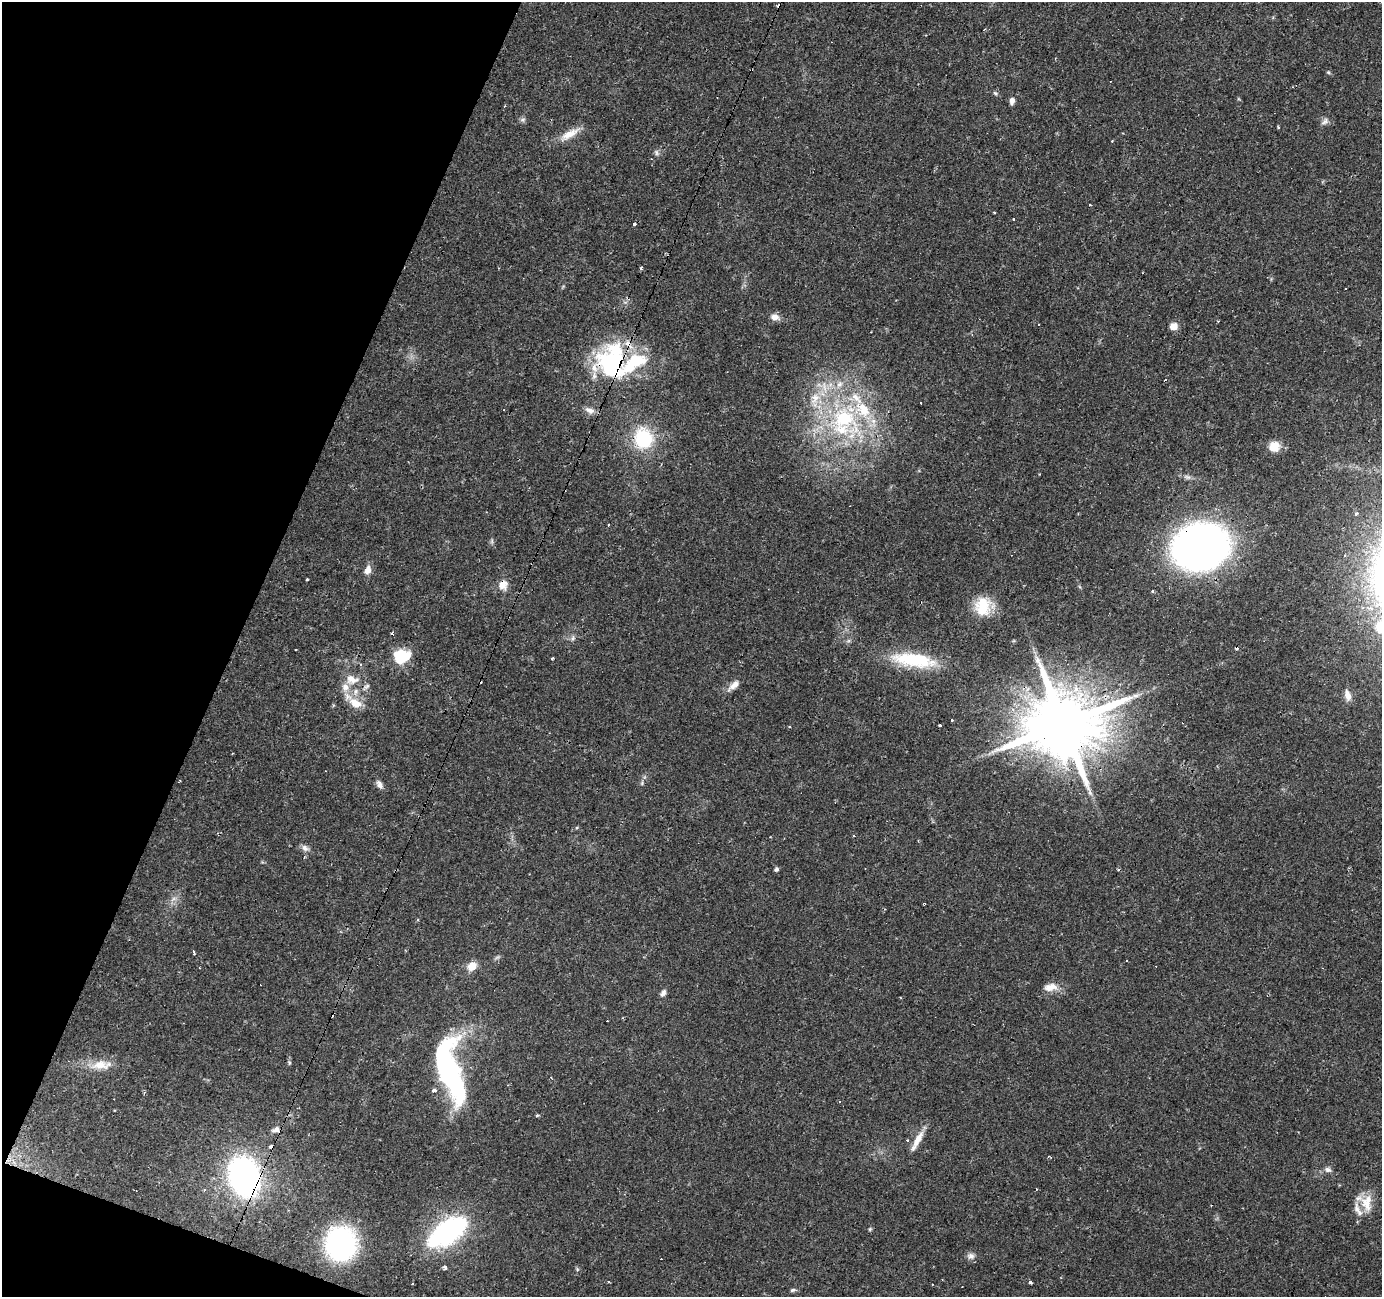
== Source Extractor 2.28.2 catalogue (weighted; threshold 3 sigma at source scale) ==
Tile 9 of 4 x 4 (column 1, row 3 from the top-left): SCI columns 1-1380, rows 1502-2796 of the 5523 x 5658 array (HDU 1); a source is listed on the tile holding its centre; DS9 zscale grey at full resolution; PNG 1384 x 1299 px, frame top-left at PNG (2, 2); no overlay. Shown black and unused: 18% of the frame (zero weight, under 2 of 3 exposures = <1% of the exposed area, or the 3 px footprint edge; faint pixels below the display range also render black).
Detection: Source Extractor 2.28.2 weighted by HDU 2 'WHT'; one run over the whole footprint, this tile lists its part. Background 0.0346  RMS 0.0034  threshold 0.0152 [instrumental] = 3 sigma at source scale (4.5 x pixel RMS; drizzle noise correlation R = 1.50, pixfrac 1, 0.0396/0.0396 arcsec/px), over >= 5 px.
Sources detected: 114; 3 inside a brighter object's white glare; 20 cosmic-ray / hot-pixel residue — not listed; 13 inside a brighter listed object's ellipse — not listed separately; the other 78 listed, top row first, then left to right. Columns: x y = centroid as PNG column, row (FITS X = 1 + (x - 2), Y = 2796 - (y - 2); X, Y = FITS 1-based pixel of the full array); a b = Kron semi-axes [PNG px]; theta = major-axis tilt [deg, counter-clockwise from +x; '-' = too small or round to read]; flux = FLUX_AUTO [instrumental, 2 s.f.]
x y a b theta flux
1328 72 5 5 - 0.44
995 93 7 6 - 0.65
1012 101 8 5 81 1.6
504 106 3 3 - 0.32
523 120 8 7 - 0.85
1325 121 12 7 38 1.3
569 134 29 9 30 4.9
657 153 9 6 -62 0.89
1090 205 2 2 - 0.36
995 212 3 3 - 0.76
1014 219 3 3 - 1.6
634 224 4 3 - 0.93
641 268 3 3 - 0.58
775 317 10 7 -9 2.4
1174 326 8 8 - 2.8
613 360 51 23 -16 30
590 410 13 8 -20 2
844 418 59 41 -43 59
643 438 21 18 -78 21
1274 447 12 12 - 4.6
1357 513 3 3 - 1.1
1201 547 39 33 15 220
1344 555 3 3 - 0.88
368 570 11 8 73 2.4
307 579 3 3 - 0.42
503 585 12 11 - 3.1
1153 591 3 3 - 0.59
983 606 24 20 -90 10
1380 627 14 12 76 11
392 633 4 3 - 0.8
573 638 8 4 82 0.78
402 656 17 13 8 13
552 658 3 3 - 0.47
914 660 53 16 -7 21
360 664 4 4 - 0.52
352 679 19 14 -11 5.1
734 685 19 7 42 2.6
1347 695 13 7 -78 2.4
355 703 18 11 -32 5.5
952 720 3 3 - 1
1063 724 20 17 44 4100
940 725 3 3 - 1.3
789 727 4 2 - 0.36
993 751 13 5 31 1.7
642 783 6 4 50 0.48
379 784 12 6 -59 1.6
853 835 3 2 - 0.36
305 848 11 8 -37 1.6
776 869 5 5 - 0.77
174 898 7 4 19 0.87
194 952 4 3 - 1.4
1127 961 3 2 - 0.34
472 966 10 8 47 4.2
1052 986 16 10 -16 3.2
663 993 9 6 57 1.3
607 1021 3 2 - 0.29
289 1062 6 4 -79 0.51
101 1065 29 12 4 6.3
445 1066 51 28 -88 62
840 1102 3 3 - 0.74
537 1115 4 3 - 0.64
276 1129 11 6 25 1.6
918 1139 26 8 61 4.2
907 1140 4 3 - 0.45
272 1147 4 3 - 6.6
1328 1170 9 7 -14 1.3
244 1176 24 18 -79 130
1367 1205 19 12 -86 5.5
870 1229 5 4 - 0.47
447 1232 39 19 35 61
341 1244 32 28 -79 51
971 1256 11 9 2 1.5
445 1267 5 4 - 1
577 1269 6 4 -47 0.48
609 1282 3 2 - 0.37
1030 1282 4 3 - 0.83
412 1283 3 2 - 0.5
793 1290 8 5 12 0.73
Overlapping masked pixels (flux is a lower limit): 6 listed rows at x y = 613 360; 1201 547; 503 585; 1063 724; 272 1147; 244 1176
Isophote crosses this tile's border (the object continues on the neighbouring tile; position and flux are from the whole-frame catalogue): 1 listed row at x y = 1380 627